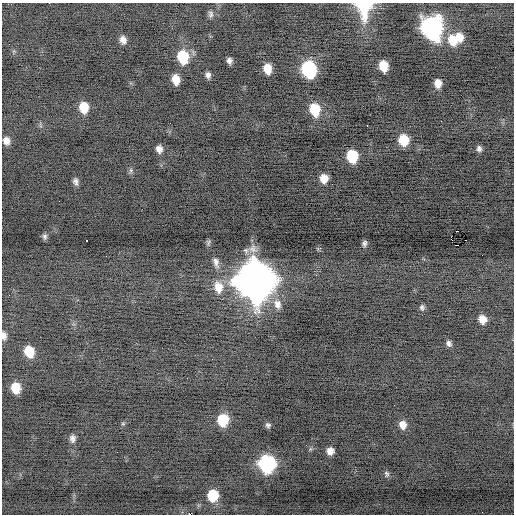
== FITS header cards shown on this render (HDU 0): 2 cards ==
NAXIS1  =                  512 / Axis length
NAXIS2  =                  512 / Axis length

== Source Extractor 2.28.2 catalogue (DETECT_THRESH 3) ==
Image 512 x 512 px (HDU 0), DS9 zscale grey, 1 PNG px = 1 image px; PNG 516 x 516 px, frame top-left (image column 1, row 512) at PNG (2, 3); no overlay
Background -0.315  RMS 0.68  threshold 2.05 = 3 sigma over >= 5 px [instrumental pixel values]
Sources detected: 55; all 55 listed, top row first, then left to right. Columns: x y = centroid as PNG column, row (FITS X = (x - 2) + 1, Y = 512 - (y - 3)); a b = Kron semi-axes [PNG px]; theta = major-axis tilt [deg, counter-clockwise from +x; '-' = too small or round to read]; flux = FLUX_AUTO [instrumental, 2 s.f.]
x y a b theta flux
364 7 20 14 88 2100
210 14 9 7 -76 130
432 28 14 12 -79 13000
459 37 11 9 -68 500
123 40 7 6 - 250
452 40 14 11 -69 920
183 57 12 9 -76 1700
229 61 6 5 - 160
383 66 9 7 -77 850
267 69 9 7 -76 600
309 69 12 9 -75 5100
208 75 6 5 - 150
176 79 9 6 -80 540
438 83 8 6 -84 410
84 107 10 8 -79 840
315 109 12 9 -76 1300
441 121 3 2 - 72
367 125 3 2 - 230
404 140 10 9 - 1100
6 141 8 7 - 280
159 149 8 7 - 250
479 149 7 6 - 150
352 156 10 8 -81 1700
131 170 8 5 84 110
324 178 8 7 - 490
76 181 8 6 -78 170
457 231 3 2 - 140
45 237 7 6 - 110
451 237 2 2 - 970
465 240 2 2 - 57
87 241 3 2 - 47
208 243 9 4 83 94
364 243 7 5 76 130
458 245 3 2 - 480
216 262 14 7 -76 250
255 281 16 15 - 130000
218 287 15 10 -79 660
277 304 14 10 -70 430
422 307 8 6 -67 120
482 319 7 7 - 420
4 336 9 5 -84 190
449 343 7 5 -73 140
29 351 9 8 - 960
16 388 9 8 - 880
223 420 10 9 - 1600
123 424 6 4 0 60
268 425 6 6 - 120
403 425 9 8 - 370
72 438 10 8 -86 210
330 451 7 6 - 310
267 464 11 10 - 7900
387 474 9 6 -70 120
213 496 10 9 - 1400
482 512 2 2 - 26
189 514 2 2 - 1100
At the frame edge (FLAGS 8, measured only in part): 3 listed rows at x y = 364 7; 4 336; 189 514